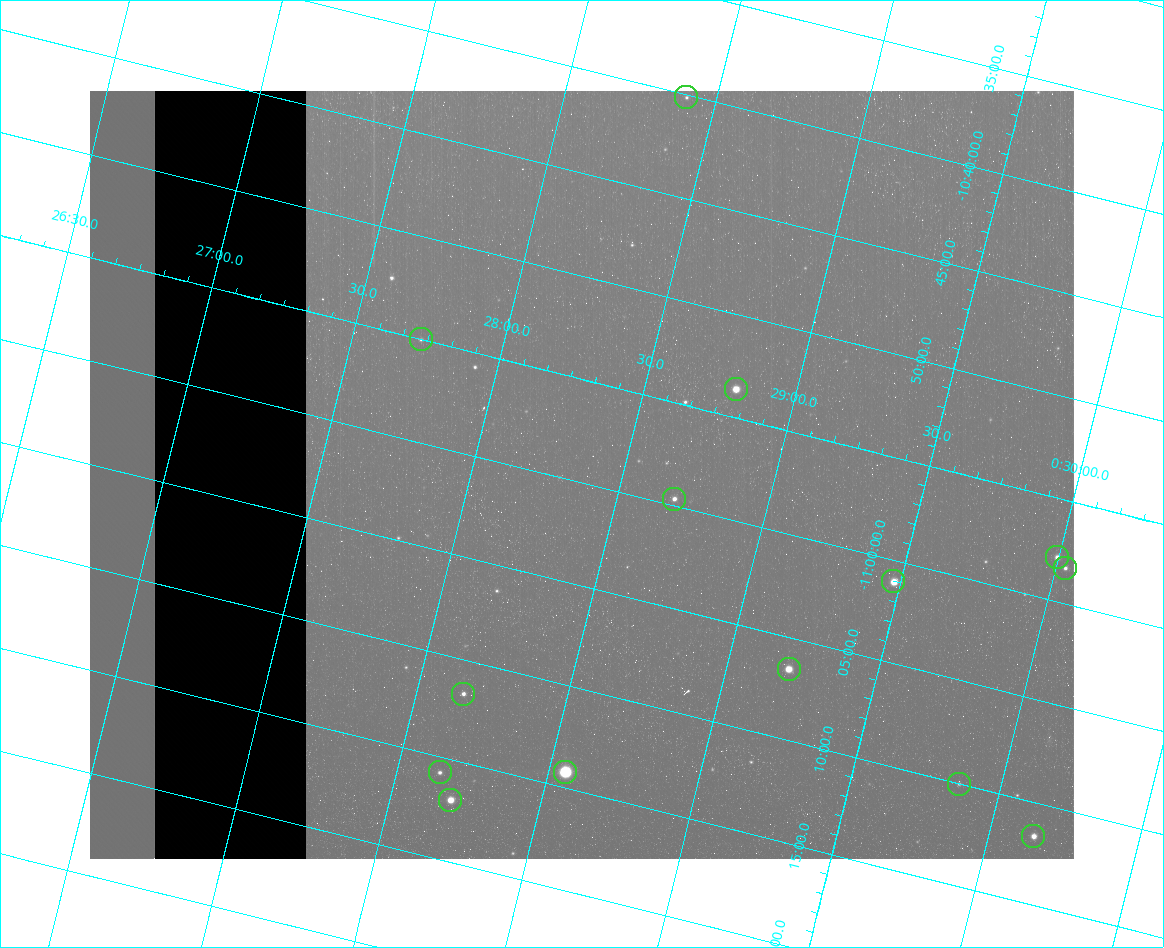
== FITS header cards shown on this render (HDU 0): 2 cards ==
NAXIS1  =                  984 / Size of image - Xaxis
NAXIS2  =                  768 / Size of image - Yaxis

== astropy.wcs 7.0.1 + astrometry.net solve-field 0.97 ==
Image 984 x 768 px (HDU 0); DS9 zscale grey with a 90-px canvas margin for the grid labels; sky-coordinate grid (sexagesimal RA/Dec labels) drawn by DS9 from the SOLVED WCS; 14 Tycho-2 reference stars matched to detected sources circled (green)
Header WCS: none
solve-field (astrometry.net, Tycho-2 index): SOLVED blind (the file carries no WCS)
Solved WCS: RA---TAN-SIP/DEC--TAN-SIP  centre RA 00:28:22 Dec -11:00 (7.09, -10.99 deg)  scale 2.99 arcsec/px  FOV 49.0' x 38.3'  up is -14 deg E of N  parity flipped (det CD > 0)
(file carries no celestial WCS; the grid is the blind solution)
Tycho-2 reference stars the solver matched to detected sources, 14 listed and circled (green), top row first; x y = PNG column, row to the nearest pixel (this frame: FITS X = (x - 90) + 1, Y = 768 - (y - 91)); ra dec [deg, ICRS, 3 dp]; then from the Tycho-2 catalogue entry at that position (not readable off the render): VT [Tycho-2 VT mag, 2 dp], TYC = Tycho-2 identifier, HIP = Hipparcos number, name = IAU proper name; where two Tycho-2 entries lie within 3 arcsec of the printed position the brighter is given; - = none
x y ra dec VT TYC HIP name
686 97 7.100 -10.669 12.28 5265-920-1 - -
421 339 6.932 -10.917 11.98 5265-755-1 - -
736 389 7.201 -10.894 9.38 5265-639-1 - -
674 499 7.173 -10.995 11.18 5265-587-1 - -
1057 557 7.499 -10.964 11.05 5265-40-1 - -
1065 568 7.508 -10.972 11.60 5265-91-1 - -
893 581 7.369 -11.017 9.43 5265-953-1 2311 -
789 669 7.302 -11.109 9.12 5265-446-1 - -
463 694 7.039 -11.195 11.45 5265-592-1 - -
440 772 7.036 -11.263 12.18 5265-564-1 - -
565 772 7.138 -11.237 6.94 5265-967-1 2246 -
959 784 7.465 -11.167 12.47 5265-75-1 - -
450 800 7.050 -11.283 9.92 5265-448-1 - -
1033 836 7.537 -11.194 10.28 5265-51-1 - -